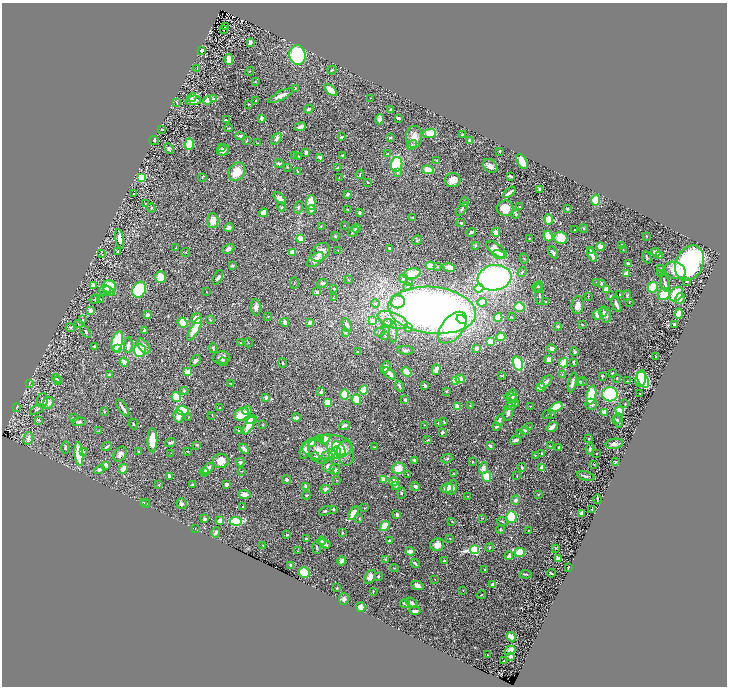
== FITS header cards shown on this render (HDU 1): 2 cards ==
NAXIS1  =                 1449
NAXIS2  =                 1368

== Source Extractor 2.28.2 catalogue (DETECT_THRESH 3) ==
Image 1449 x 1368 px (HDU 1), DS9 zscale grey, zoomed out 1/2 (1 PNG px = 2 x 2 image px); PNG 729 x 688 px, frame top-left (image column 1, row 1367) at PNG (2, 3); each listed source drawn as its Kron ellipse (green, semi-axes under 4 px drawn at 4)
Background 0.552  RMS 0.03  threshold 0.0898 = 3 sigma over >= 5 px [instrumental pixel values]
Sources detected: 550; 14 cannot appear on this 1/2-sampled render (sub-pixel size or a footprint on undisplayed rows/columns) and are neither listed nor drawn; of the other 536, the 500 brightest by FLUX_AUTO listed and drawn (36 fainter detections omitted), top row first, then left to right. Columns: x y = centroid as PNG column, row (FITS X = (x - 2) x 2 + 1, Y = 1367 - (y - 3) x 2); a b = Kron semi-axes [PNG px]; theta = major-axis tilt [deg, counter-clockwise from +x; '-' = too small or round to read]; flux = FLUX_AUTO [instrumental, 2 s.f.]
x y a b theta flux
225 26 2 1 - 49
223 29 2 1 - 4
250 42 4 3 - 17
202 50 3 3 - 9.9
297 55 10 8 -79 470
229 59 5 3 - 48
197 68 2 2 - 2.2
332 70 5 3 - 6.4
250 71 5 2 - 3.1
255 82 3 2 - 3.8
295 89 3 2 - 4.2
331 90 7 4 -46 66
281 96 14 4 26 40
192 98 5 4 - 12
370 98 2 1 - 2.2
214 99 3 3 - 14
193 100 7 4 7 39
208 100 4 3 - 75
255 100 2 1 - 2.7
177 103 2 2 - 2.7
249 104 4 2 - 3.7
309 109 5 2 - 12
390 109 4 2 - 4.9
261 118 4 2 - 22
398 118 4 2 - 11
380 119 5 4 - 25
227 120 4 2 - 6.1
300 127 6 3 22 24
229 128 4 2 - 3.6
162 130 2 2 - 3.9
430 134 6 4 3 81
462 134 2 2 - 3.6
240 136 5 3 - 13
341 137 4 2 - 7.6
390 137 4 2 - 4.3
414 137 11 8 85 48
276 139 7 4 49 19
154 140 5 3 - 4.9
246 141 3 1 - 3.7
470 141 2 2 - 92
257 143 3 2 - 2.9
189 144 6 4 89 150
412 145 5 3 - 9.6
221 147 2 2 - 6
169 149 5 3 - 15
223 150 6 5 - 32
500 151 3 3 - 4.6
306 153 3 2 - 20
388 154 4 4 - 4.8
342 155 3 2 - 5.1
295 156 3 2 - 6
299 156 2 2 - 2.5
320 157 4 3 - 13
437 160 3 2 - 2.8
522 161 8 4 -61 56
279 163 5 3 - 11
397 164 7 5 81 290
490 166 8 6 -42 38
287 167 3 2 - 2.9
337 168 3 2 - 3.7
428 170 6 4 -10 63
237 172 10 7 57 99
298 172 4 3 - 3.9
398 173 4 3 - 7.7
360 174 4 2 - 7.6
511 176 4 2 - 12
141 177 4 4 - 140
202 177 4 2 - 3.1
339 177 2 2 - 2.6
453 180 8 7 - 56
368 182 2 2 - 7.2
539 190 4 2 - 10
509 192 7 2 36 27
133 194 2 1 - 3
348 194 3 2 - 14
280 198 7 4 -45 30
596 200 5 4 - 84
311 202 7 5 89 170
465 202 4 2 - 6.4
145 203 2 2 - 2.6
281 207 5 3 - 7.1
298 207 6 3 73 8.6
519 207 2 2 - 12
151 208 4 3 - 6.9
505 208 8 8 - 85
347 209 2 2 - 2.4
462 209 7 3 51 9.8
567 209 4 3 - 6.3
311 210 5 4 - 21
263 213 5 4 - 38
359 213 4 3 - 10
516 214 4 4 - 7.4
413 217 3 2 - 3.3
549 219 5 4 - 62
213 221 7 5 -88 61
461 223 3 3 - 8.2
345 225 2 2 - 2.4
321 227 3 2 - 4.1
229 228 5 3 - 24
356 228 4 3 - 8.9
584 229 4 3 - 5.9
574 230 2 2 - 2.5
354 231 6 4 44 16
471 232 5 3 - 13
496 232 4 4 - 50
335 236 4 3 - 5.7
548 236 5 3 - 91
646 236 3 2 - 3.3
561 238 7 6 - 93
120 239 10 3 -80 38
301 239 4 4 - 61
529 239 3 2 - 2.6
417 240 5 3 - 6.5
476 245 4 3 - 4.7
622 245 3 2 - 11
600 247 4 3 - 59
176 248 2 1 - 3
389 248 2 2 - 23
228 249 6 4 30 24
623 249 4 2 - 2.8
338 250 2 2 - 2.4
497 250 12 5 -35 63
590 250 3 3 - 6.5
118 251 2 2 - 3.2
185 252 4 2 - 3.5
320 252 11 7 41 48
553 252 6 4 -58 14
655 252 5 4 - 23
292 253 2 2 - 99
101 254 3 1 - 2.1
499 254 6 3 -15 120
592 255 7 3 -62 38
659 256 4 3 - 6.2
647 257 6 2 -67 7.5
524 259 5 3 - 5.5
315 260 10 5 39 35
690 263 18 13 65 1200
628 264 4 3 - 16
233 266 2 2 - 12
430 266 5 3 - 80
437 266 3 2 - 3.6
449 267 6 4 -21 50
661 268 4 3 - 5
675 270 11 8 -22 91
522 272 5 3 - 6.5
412 274 9 5 10 68
626 274 4 4 - 32
661 274 3 2 - 3
161 277 6 5 - 90
218 277 8 3 64 12
403 278 4 4 - 13
494 278 17 12 9 1300
348 280 3 2 - 4.4
687 281 2 2 - 9.5
409 282 4 2 - 4.6
596 282 4 3 - 5.5
665 282 9 3 -74 24
294 283 6 2 89 3.5
322 283 5 4 - 11
601 284 4 3 - 8.8
93 285 4 3 - 16
408 286 3 3 - 6.7
537 286 6 3 38 7.9
109 287 7 6 - 110
539 287 6 2 89 6.5
653 287 5 4 - 140
334 288 3 2 - 4.3
479 288 4 4 - 150
606 289 3 3 - 55
105 290 5 5 - 18
139 290 8 6 60 460
109 291 6 4 -24 27
206 292 2 1 - 2.3
317 292 3 2 - 23
539 294 11 3 -84 14
664 294 6 5 - 130
676 294 8 6 50 160
619 295 2 1 - 2.2
588 296 3 2 - 3.3
611 296 2 2 - 13
627 296 5 2 - 4.8
333 298 4 3 - 5.1
680 298 5 5 - 49
95 299 5 3 - 5.5
101 299 4 2 - 4.7
398 302 7 6 - 100
482 302 4 4 - 31
545 302 2 2 - 2.2
629 302 2 2 - 2.4
375 303 4 3 - 8.4
616 304 8 3 -69 25
578 305 9 6 83 38
256 307 8 5 -88 20
519 307 5 4 - 180
91 310 3 3 - 30
432 310 44 23 -6 3400
603 312 4 3 - 9.7
679 313 5 3 - 97
606 314 8 5 -77 28
147 315 2 2 - 73
597 315 5 3 - 26
268 316 3 2 - 2.6
498 317 4 4 - 160
511 317 2 2 - 3.8
197 319 6 5 - 90
83 320 2 2 - 4.3
210 320 4 3 - 4.8
392 320 16 7 -21 74
462 320 5 4 - 130
373 321 4 3 - 47
285 322 4 3 - 24
309 322 3 3 - 22
78 323 4 2 - 4.9
183 323 5 4 - 75
387 323 5 4 - 11
674 324 2 2 - 14
347 325 7 4 -64 24
582 325 2 2 - 3.4
558 326 3 3 - 6.9
70 327 4 4 - 11
408 327 4 3 - 26
453 328 18 10 50 410
195 329 13 3 60 100
144 330 3 3 - 12
85 332 6 3 -55 9
345 332 2 2 - 20
380 332 5 3 - 6.8
393 332 10 3 -89 16
385 335 3 2 - 4.2
501 337 4 4 - 80
117 342 11 5 76 400
491 342 3 3 - 71
240 343 3 2 - 3
248 343 4 1 - 2.7
128 345 8 3 81 27
144 346 8 5 -54 29
95 347 2 2 - 19
117 348 3 3 - 49
213 348 5 2 - 11
477 348 2 2 - 32
552 349 4 4 - 27
140 350 6 6 - 230
405 350 8 3 -6 9.8
357 352 2 2 - 10
575 352 4 2 - 13
656 357 4 2 - 3.1
221 358 9 6 1 32
549 360 3 3 - 65
195 361 6 4 52 15
124 362 4 3 - 54
223 362 4 4 - 7.6
563 362 5 3 - 95
574 362 4 2 - 5.2
282 363 4 2 - 4.7
518 364 7 4 -73 390
385 367 6 4 59 24
436 370 5 3 - 42
187 372 3 2 - 210
406 372 5 3 - 72
390 373 7 3 -44 25
612 373 3 2 - 3.4
562 374 4 3 - 5
110 375 3 3 - 14
501 376 3 2 - 4
602 376 4 2 - 3.9
56 378 5 2 - 5.8
617 378 2 2 - 3.5
460 379 4 3 - 34
641 379 8 5 79 390
643 380 8 5 -64 390
58 381 4 3 - 4.2
455 381 4 3 - 150
579 381 3 2 - 3
583 381 4 3 - 8.1
627 381 2 2 - 2.3
546 382 8 4 44 21
572 382 10 3 76 21
29 383 3 3 - 4.5
231 384 3 3 - 3
425 385 2 2 - 17
399 386 6 3 -58 8.5
541 387 4 3 - 70
364 390 5 3 - 130
184 391 4 4 - 7.2
446 391 4 3 - 6.8
321 392 4 4 - 12
640 393 2 2 - 2.1
344 394 5 4 - 120
610 394 8 7 - 340
591 395 9 4 79 190
512 396 7 4 82 14
176 397 5 4 - 120
266 397 3 3 - 15
510 397 6 3 -2 12
356 399 5 4 - 75
513 399 4 3 - 5.2
42 400 7 5 85 15
405 400 3 3 - 11
48 403 6 5 - 35
327 403 4 4 - 120
515 403 3 3 - 11
591 404 6 5 - 17
625 404 2 1 - 2.8
511 405 6 3 38 14
457 406 3 2 - 84
470 406 2 2 - 3.1
530 406 2 1 - 2.1
556 407 6 4 21 110
16 408 4 2 - 3.9
123 408 10 2 -56 23
220 408 3 2 - 4
37 409 8 2 28 9
183 410 6 3 -3 190
247 410 5 4 - 23
620 411 4 4 - 84
105 412 3 2 - 2.8
604 412 3 3 - 50
508 413 7 3 79 21
242 414 7 6 - 100
547 414 5 2 - 5.6
551 414 3 2 - 7.2
212 415 3 2 - 3.2
178 416 7 5 -77 41
189 417 3 2 - 3.8
74 418 3 2 - 3.8
296 418 4 3 - 16
251 419 6 4 3 64
39 420 3 3 - 5.3
500 420 6 3 77 8.9
617 420 3 3 - 5.5
618 420 7 4 -88 12
79 422 7 4 6 11
444 422 4 2 - 5.3
438 423 2 2 - 4.3
133 424 5 2 - 4.6
249 425 10 4 63 83
263 425 3 2 - 2.9
424 425 3 2 - 2.3
344 426 6 3 17 19
496 426 3 3 - 11
530 427 3 2 - 2.7
552 427 6 3 36 32
239 430 4 2 - 3.6
525 430 4 3 - 8.4
99 431 3 3 - 3.1
442 432 2 2 - 23
519 433 2 2 - 2.6
28 438 6 4 78 22
321 438 4 3 - 6.7
325 439 6 4 45 56
588 439 2 2 - 4.9
152 440 12 5 89 130
428 440 3 3 - 6.3
516 440 6 3 26 16
311 442 2 2 - 110
170 443 5 3 - 11
614 444 9 5 9 24
197 445 3 2 - 11
490 446 3 3 - 13
550 446 3 2 - 2.2
65 447 6 3 86 12
107 447 5 2 - 8.7
327 447 25 12 4 120
374 447 3 2 - 2.5
559 448 4 3 - 6.2
244 449 6 3 -44 25
339 449 8 5 -51 350
590 449 6 3 80 14
305 450 9 4 74 28
139 451 3 3 - 4.5
188 451 3 2 - 4.8
319 451 13 9 -58 74
84 452 3 3 - 6.3
171 453 2 2 - 2.1
336 453 6 4 82 180
346 453 12 8 -81 54
542 453 3 3 - 6.1
79 454 12 3 -85 190
120 454 8 5 55 25
328 454 7 4 21 15
596 454 2 1 - 2.6
535 455 2 2 - 2.4
315 457 4 3 - 19
447 459 6 4 17 8.5
414 460 4 3 - 9.2
221 461 8 7 - 47
240 462 4 4 - 15
472 462 2 2 - 6
615 462 3 2 - 4
594 464 3 2 - 3.1
105 465 3 3 - 29
328 466 7 6 - 27
522 467 4 2 - 9.4
542 467 3 3 - 40
398 468 6 5 - 84
483 468 6 4 73 30
99 469 5 3 - 11
123 469 5 3 - 81
208 469 7 3 47 31
335 469 5 5 - 16
241 471 3 2 - 2.8
205 472 4 2 - 9.9
453 474 2 2 - 3.5
408 475 2 2 - 3
169 476 3 2 - 19
517 476 2 2 - 2.9
586 476 9 3 -14 16
487 477 5 4 - 150
384 479 3 3 - 44
287 480 4 4 - 12
337 480 3 2 - 2.6
394 482 5 4 - 39
192 484 2 2 - 7
226 484 3 2 - 20
159 485 2 2 - 3.9
305 486 3 3 - 17
396 486 4 3 - 7.5
415 486 5 4 - 13
452 487 7 5 74 33
447 488 6 4 13 57
325 489 5 4 - 13
401 493 6 3 89 6.7
244 494 6 4 -1 35
538 494 2 2 - 2.3
307 495 4 3 - 5.3
467 496 2 2 - 3
598 499 5 2 - 5.6
516 500 4 4 - 18
144 502 2 2 - 2.4
146 504 4 2 - 6.3
181 504 5 5 - 13
243 506 2 2 - 8
365 508 2 1 - 2.8
333 509 3 3 - 7.5
592 509 2 2 - 4.4
325 511 6 3 26 6.8
353 513 7 4 60 64
581 513 3 2 - 33
397 515 3 3 - 27
511 517 6 5 - 190
482 518 2 2 - 3.3
205 519 2 2 - 18
359 519 2 2 - 2.9
220 521 4 3 - 35
236 521 6 4 -6 250
502 521 5 3 - 6.8
452 522 2 2 - 9.6
385 526 5 4 - 93
195 529 3 2 - 2.5
500 530 4 3 - 7.6
529 530 2 2 - 3.8
216 532 5 3 - 14
342 533 3 2 - 5.3
287 535 3 3 - 6.1
306 539 2 2 - 6.8
450 539 3 2 - 3.7
322 541 4 4 - 11
389 541 2 2 - 9.3
325 544 6 4 -32 23
263 545 3 2 - 4.7
437 545 7 6 - 36
490 547 4 2 - 7.5
317 548 6 3 -83 8.9
556 548 4 2 - 3.2
474 550 4 3 - 830
298 551 3 2 - 2.8
410 551 4 3 - 34
520 552 5 4 - 96
509 556 4 3 - 20
385 559 4 2 - 3.4
559 559 4 2 - 34
341 561 4 4 - 18
444 561 3 3 - 7.7
415 563 5 2 - 16
291 565 4 3 - 20
394 568 4 2 - 3.2
568 568 2 1 - 4
485 570 3 2 - 9.1
304 572 5 5 - 130
551 573 4 2 - 7.8
526 574 6 3 -6 9
378 576 3 3 - 5.4
370 577 8 5 57 31
435 579 2 1 - 2.2
417 585 6 4 -26 28
493 585 3 2 - 41
337 588 2 2 - 4.4
463 590 2 2 - 2.4
373 591 2 2 - 4.9
481 595 5 2 - 4.6
344 599 6 5 - 17
412 603 7 3 -32 32
405 604 5 2 - 17
361 607 5 4 - 40
415 611 5 3 - 23
511 637 5 4 - 49
510 650 5 4 - 50
487 655 3 2 - 2.8
510 657 4 3 - 19
503 661 3 2 - 7.6
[36 fainter detections neither listed nor drawn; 14 sub-pixel or undisplayed-footprint detections neither listed nor drawn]